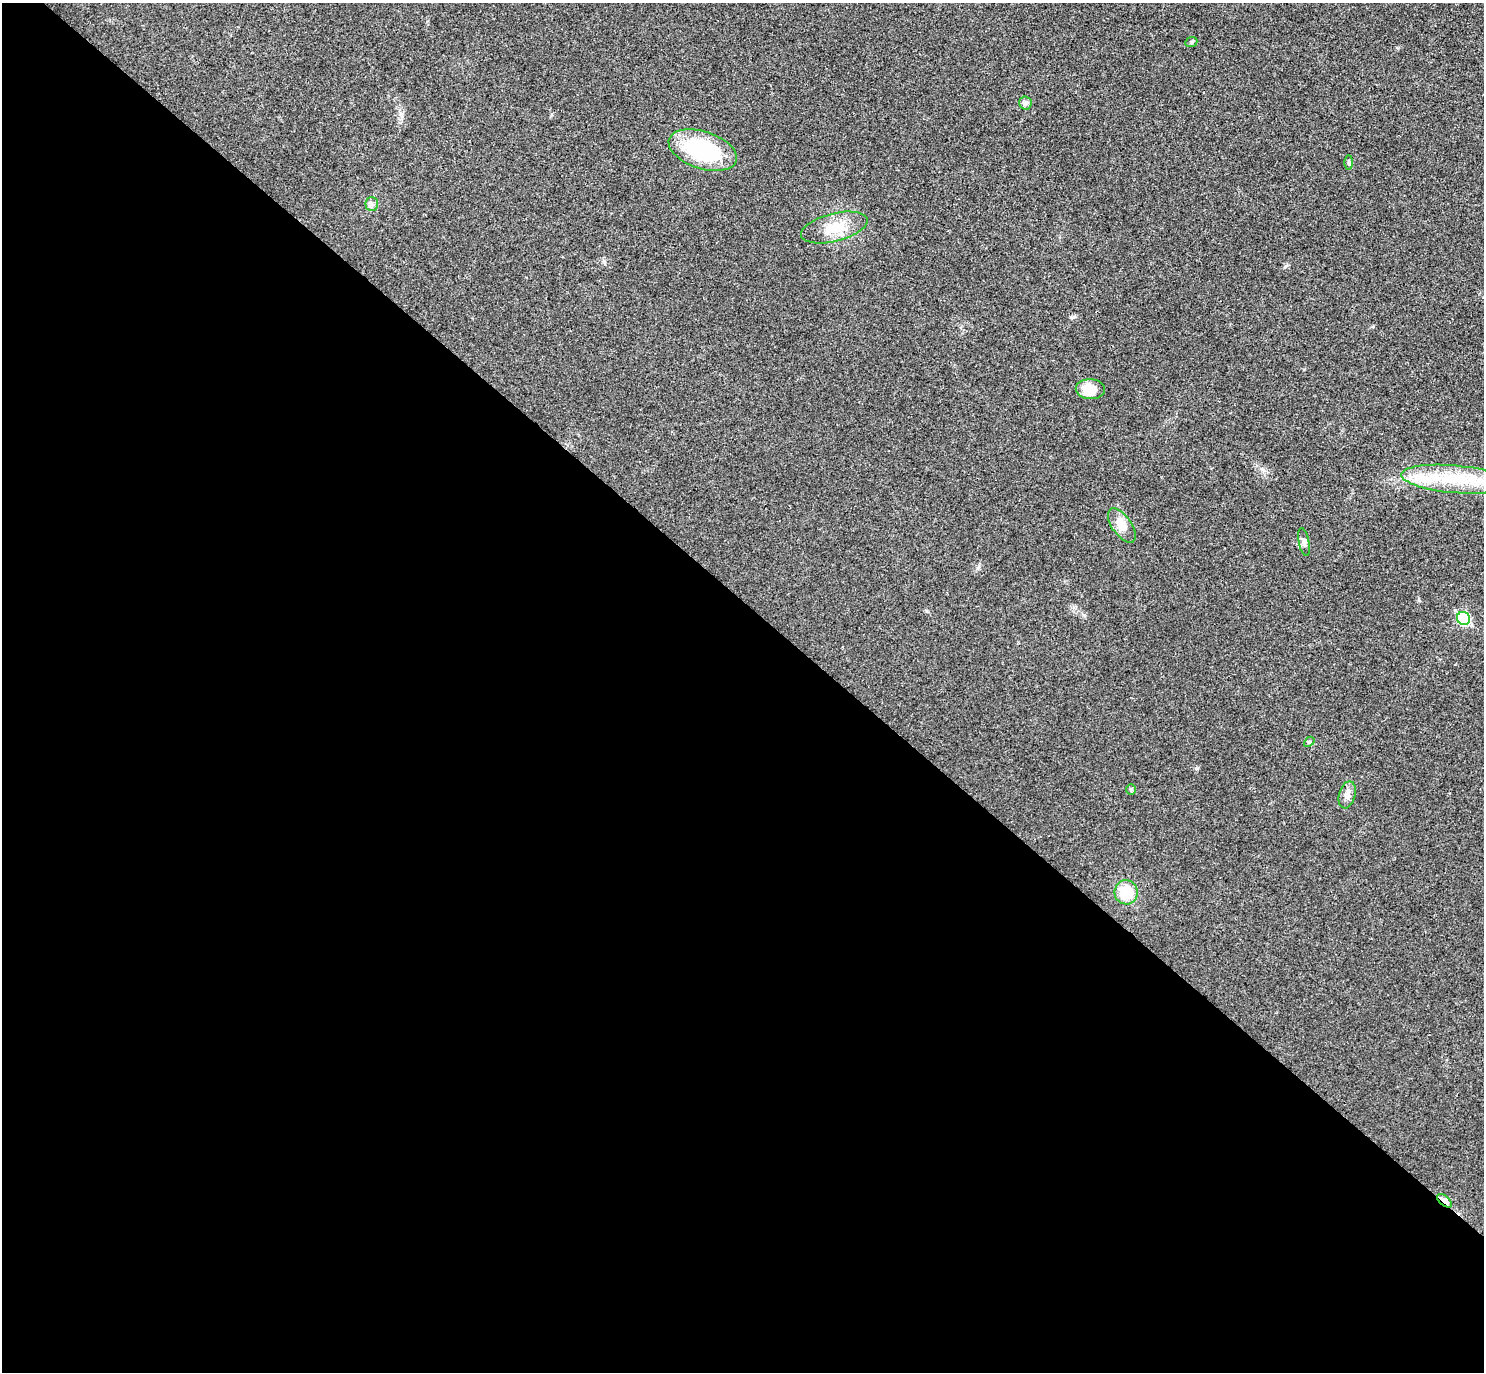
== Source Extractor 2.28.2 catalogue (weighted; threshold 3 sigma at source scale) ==
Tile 14 of 4 x 4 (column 2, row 4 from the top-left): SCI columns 1524-3005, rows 201-1570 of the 6013 x 6020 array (HDU 1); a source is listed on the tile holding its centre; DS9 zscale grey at full resolution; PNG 1486 x 1374 px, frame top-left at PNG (2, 3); each listed source drawn as its Kron ellipse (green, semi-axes under 4 px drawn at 4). Shown black and unused: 56% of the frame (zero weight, under 3 of 4 exposures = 6% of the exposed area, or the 3 px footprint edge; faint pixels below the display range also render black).
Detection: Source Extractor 2.28.2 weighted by HDU 2 'WHT'; one run over the whole footprint, this tile lists its part. Background 0.0295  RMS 0.0047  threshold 0.0214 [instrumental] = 3 sigma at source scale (4.5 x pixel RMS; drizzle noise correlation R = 1.50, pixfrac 1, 0.05/0.05 arcsec/px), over >= 5 px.
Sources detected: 16; all 16 listed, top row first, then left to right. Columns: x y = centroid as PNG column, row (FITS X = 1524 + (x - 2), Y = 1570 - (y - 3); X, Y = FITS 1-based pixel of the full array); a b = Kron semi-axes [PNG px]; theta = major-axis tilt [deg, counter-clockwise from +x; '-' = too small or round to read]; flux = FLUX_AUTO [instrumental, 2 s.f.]
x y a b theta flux
1191 42 6 5 - 0.74
1025 103 6 6 - 1.2
703 150 35 18 -18 41
1349 162 7 3 90 0.65
372 204 7 6 - 1.3
834 227 34 14 14 11
1090 389 14 10 -4 9.3
1455 479 54 13 -5 27
1122 525 20 9 -55 4.5
1304 542 14 5 -79 1.6
1464 618 7 6 - 41
1309 742 6 4 42 0.63
1131 790 5 5 - 0.71
1347 795 14 8 74 2.7
1126 892 12 11 - 13
1445 1201 9 4 -41 8.8
Overlapping masked pixels (flux is a lower limit): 1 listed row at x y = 1445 1201
Isophote crosses this tile's border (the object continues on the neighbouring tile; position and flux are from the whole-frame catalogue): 1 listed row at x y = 1455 479
Unlisted compact peaks at least as high as the median listed source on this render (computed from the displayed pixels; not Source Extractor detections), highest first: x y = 1197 768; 1072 317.